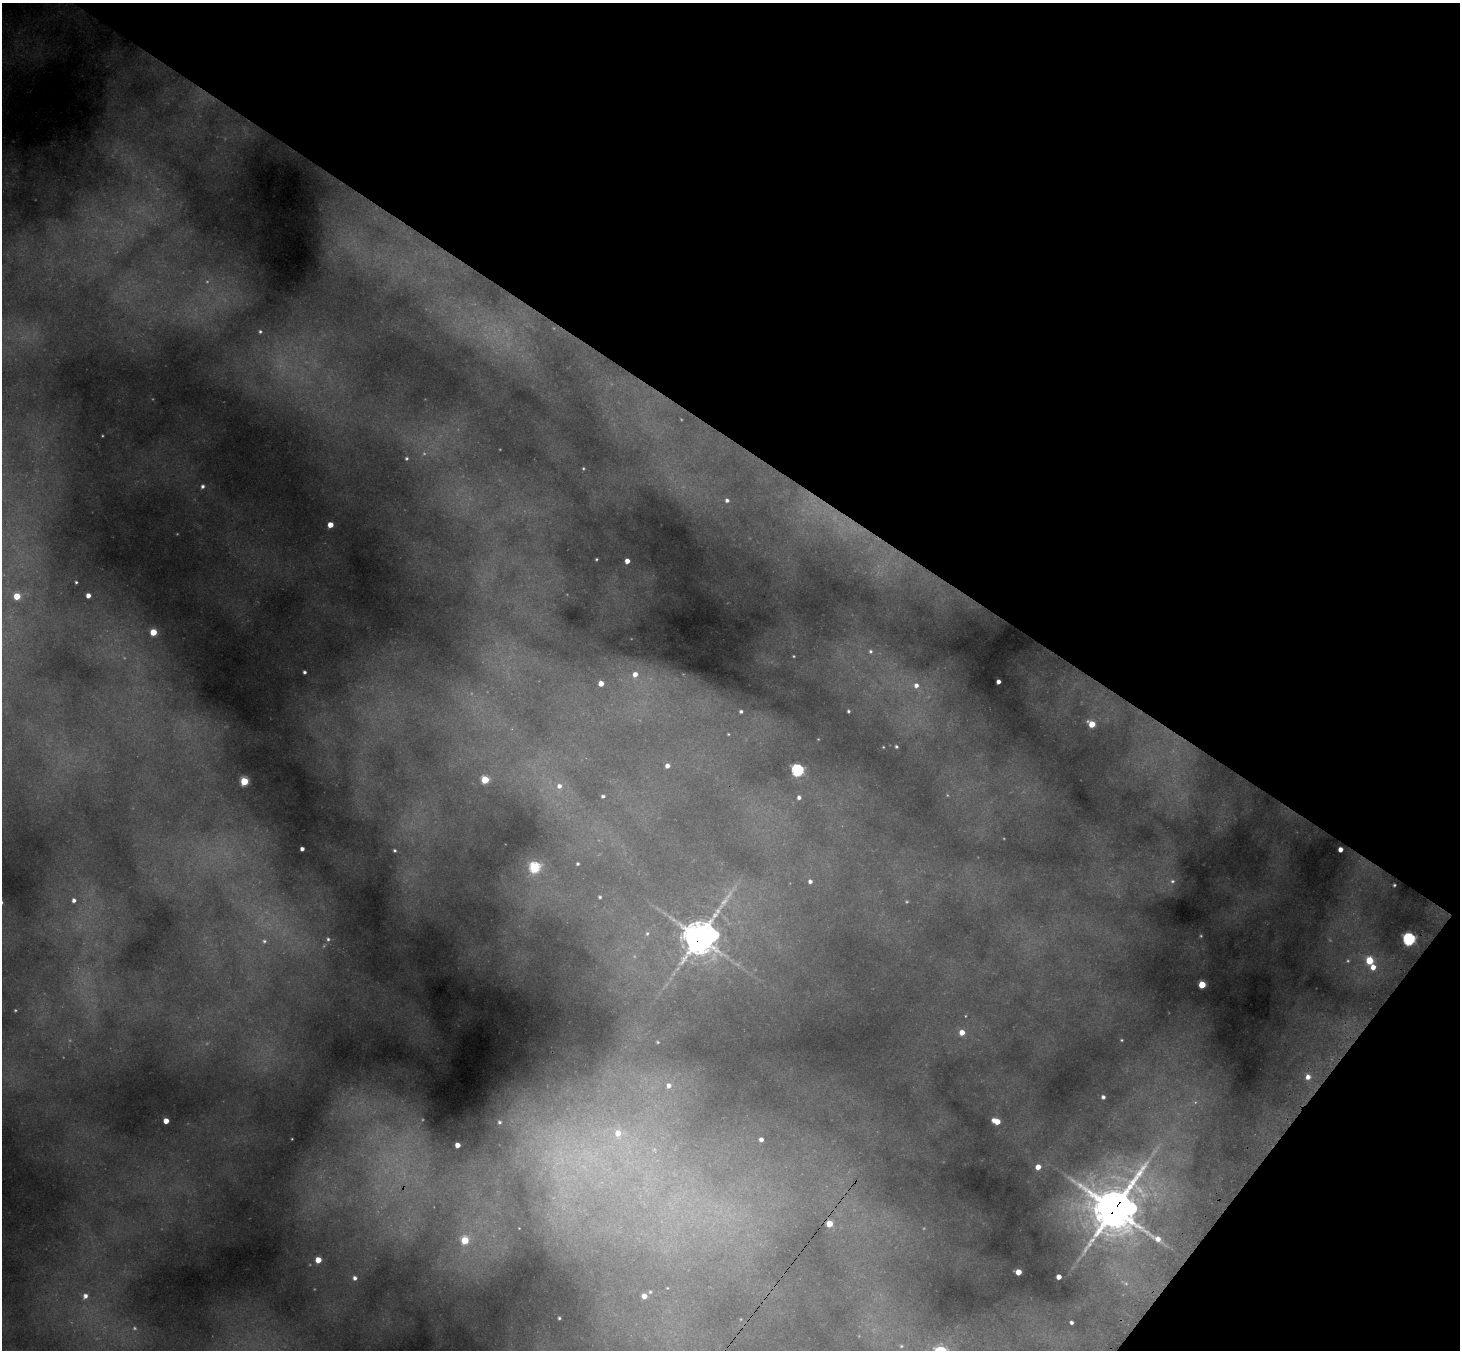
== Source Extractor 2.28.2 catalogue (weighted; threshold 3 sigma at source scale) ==
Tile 8 of 4 x 4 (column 4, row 2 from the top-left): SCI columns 4444-5901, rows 3047-4394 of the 5988 x 6014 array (HDU 1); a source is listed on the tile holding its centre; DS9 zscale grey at full resolution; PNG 1462 x 1352 px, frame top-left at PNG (2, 3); no overlay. Shown black and unused: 36% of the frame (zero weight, under 3 of 4 exposures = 7% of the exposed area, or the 3 px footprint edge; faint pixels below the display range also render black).
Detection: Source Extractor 2.28.2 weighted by HDU 2 'WHT'; one run over the whole footprint, this tile lists its part. Background 0.484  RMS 0.02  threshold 0.0916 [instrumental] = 3 sigma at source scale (4.5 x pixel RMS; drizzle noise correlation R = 1.50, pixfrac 1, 0.05/0.05 arcsec/px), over >= 5 px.
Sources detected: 91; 15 too faint to see at this stretch — not listed; the other 76 listed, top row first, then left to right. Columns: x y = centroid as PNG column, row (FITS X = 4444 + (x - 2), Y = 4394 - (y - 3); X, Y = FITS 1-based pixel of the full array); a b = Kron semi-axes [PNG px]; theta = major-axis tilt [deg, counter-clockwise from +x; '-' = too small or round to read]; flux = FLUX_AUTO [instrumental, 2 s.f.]
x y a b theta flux
260 331 4 3 - 2.6
406 458 4 4 - 2.8
583 468 4 3 - 2
203 486 5 5 - 5.9
727 500 4 4 - 5.7
330 525 4 4 - 27
596 559 3 2 - 1.9
627 561 4 4 - 17
76 582 3 3 - 2.4
88 595 4 4 - 13
17 596 5 5 - 53
153 632 5 5 - 58
870 651 6 6 - 5.2
304 672 3 3 - 4.2
635 674 6 5 - 14
998 682 4 4 - 10
601 683 4 4 - 21
916 685 7 7 - 13
741 711 4 4 - 4.4
848 711 3 3 - 3.1
1092 724 5 5 - 42
728 734 3 3 - 1.6
883 747 3 3 - 1.6
896 747 5 4 - 2.9
667 766 4 4 - 10
797 770 6 5 - 360
485 780 5 5 - 80
244 781 5 5 - 110
559 786 7 7 - 12
603 796 4 3 - 4.4
799 797 5 5 - 6.8
302 849 4 4 - 8.6
1340 849 4 4 - 15
395 850 5 4 - 3.5
578 864 4 3 - 3.5
534 867 6 6 - 210
810 881 4 4 - 6.9
1172 881 7 6 - 5
1394 885 3 3 - 2.4
600 897 4 3 - 3.1
74 900 5 4 - 8.3
647 933 6 5 - 4.5
699 937 13 10 49 4400
328 939 5 4 - 3.5
1409 939 6 6 - 390
264 941 7 6 - 6
1369 961 6 5 - 63
1373 967 6 6 - 20
1202 985 5 5 - 70
965 1016 4 3 - 1.6
962 1032 5 5 - 20
658 1042 5 4 - 2.8
1308 1077 7 6 - 17
669 1085 7 7 - 13
1103 1097 4 4 - 5.8
166 1121 4 4 - 26
996 1121 7 4 -21 37
499 1122 5 4 - 3.8
618 1133 6 6 - 24
292 1139 3 2 - 1.4
761 1139 4 4 - 8.8
457 1145 4 4 - 19
1038 1167 5 5 - 23
1114 1209 18 18 - 6600
829 1224 5 4 - 44
465 1240 5 5 - 73
318 1260 4 4 - 36
1018 1272 4 4 - 30
1059 1277 4 4 - 15
355 1278 5 5 - 8.1
667 1288 4 3 - 1.3
85 1296 6 6 - 11
644 1296 5 4 - 19
559 1318 3 3 - 2.7
1071 1322 4 3 - 5.4
901 1346 8 6 14 6.7
Overlapping masked pixels (flux is a lower limit): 2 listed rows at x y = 699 937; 1114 1209